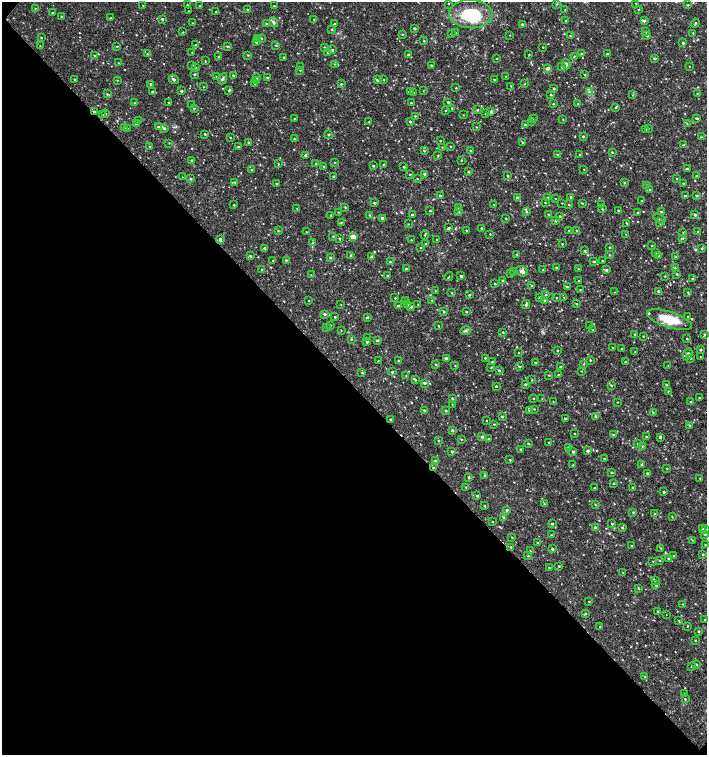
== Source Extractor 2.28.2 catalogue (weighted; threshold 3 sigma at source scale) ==
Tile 9 of 4 x 4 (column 1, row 3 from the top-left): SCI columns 226-1634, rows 1507-3012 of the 6023 x 6029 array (HDU 1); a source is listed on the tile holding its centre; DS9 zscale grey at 2 x 2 block average (1 PNG px = mean of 2 x 2 image px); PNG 709 x 757 px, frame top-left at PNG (2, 2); each listed source drawn as its Kron ellipse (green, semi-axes under 4 px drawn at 4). Shown black and unused: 49% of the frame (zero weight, under 2 of 3 exposures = <1% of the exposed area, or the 3 px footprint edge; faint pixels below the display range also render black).
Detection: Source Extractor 2.28.2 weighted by HDU 2 'WHT'; one run over the whole footprint, this tile lists its part. Background 0.0335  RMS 0.0037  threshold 0.0167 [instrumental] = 3 sigma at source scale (4.5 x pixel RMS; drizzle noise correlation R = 1.50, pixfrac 1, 0.0396/0.0396 arcsec/px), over >= 5 px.
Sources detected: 581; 1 inside a brighter object's white glare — neither listed nor drawn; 1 coinciding with a brighter row at this scale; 7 inside a brighter listed object's ellipse — not listed separately; of the other 572, all 500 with FLUX_AUTO >= 0.399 (the completeness limit of this list) listed and drawn (72 fainter detections not listed), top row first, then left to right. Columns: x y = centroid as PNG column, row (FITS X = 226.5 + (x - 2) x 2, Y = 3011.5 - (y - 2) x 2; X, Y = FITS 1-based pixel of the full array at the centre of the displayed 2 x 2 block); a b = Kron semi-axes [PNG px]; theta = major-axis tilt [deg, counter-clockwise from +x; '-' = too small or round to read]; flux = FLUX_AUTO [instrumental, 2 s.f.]
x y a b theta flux
448 3 2 2 - 0.49
636 3 2 2 - 0.46
557 4 3 3 - 0.63
143 5 2 2 - 0.45
187 5 2 2 - 0.75
688 5 2 2 - 0.59
199 6 2 2 - 0.61
274 6 2 2 - 0.73
35 8 3 2 - 0.43
638 9 3 2 - 0.44
247 10 2 2 - 0.72
565 10 2 2 - 0.6
188 11 2 2 - 0.44
216 12 2 2 - 0.58
52 13 2 2 - 0.81
471 14 22 14 -2 40
61 16 2 2 - 0.51
111 18 2 2 - 1.2
162 19 2 2 - 1.5
314 19 2 2 - 0.5
566 21 3 2 - 0.43
644 21 4 3 - 1.4
273 22 5 4 - 2
192 23 2 2 - 0.51
335 23 3 2 - 0.52
695 23 5 2 - 0.84
266 24 3 2 - 0.89
522 24 3 2 - 0.96
415 28 3 2 - 1.4
332 29 3 2 - 0.6
183 32 2 2 - 0.46
645 32 3 2 - 0.77
455 33 2 2 - 0.55
693 33 2 2 - 0.86
402 34 3 2 - 0.69
451 34 2 2 - 0.6
509 35 2 2 - 0.45
570 36 3 2 - 0.56
647 36 2 2 - 0.86
41 38 2 2 - 0.65
258 38 3 2 - 0.71
261 38 3 2 - 0.61
424 41 2 2 - 0.72
256 42 3 3 - 1.9
683 43 3 2 - 0.96
195 45 3 2 - 0.55
276 45 3 2 - 0.54
40 46 2 2 - 0.48
117 46 3 2 - 0.67
227 46 3 3 - 1
325 47 2 2 - 0.72
543 47 2 2 - 0.52
332 50 2 2 - 1.2
192 52 2 2 - 0.47
328 52 2 2 - 0.88
147 54 2 2 - 0.92
529 54 2 2 - 0.51
581 54 3 3 - 0.9
607 54 2 2 - 1.3
95 55 2 2 - 0.53
248 55 3 2 - 0.68
409 55 3 3 - 2.4
574 56 3 3 - 0.65
219 57 3 3 - 1.3
284 57 2 2 - 0.67
497 58 2 2 - 0.49
655 58 4 2 - 0.9
205 61 3 2 - 0.62
118 63 2 2 - 0.44
334 64 3 2 - 0.6
566 64 5 4 - 1.9
192 65 2 2 - 0.56
431 65 2 2 - 0.83
689 66 2 2 - 0.46
196 67 2 2 - 0.66
300 67 2 2 - 0.45
562 67 3 3 - 1
548 68 3 2 - 3.6
300 70 2 2 - 0.64
195 74 2 2 - 1.1
233 75 2 2 - 1.7
585 75 2 2 - 0.75
216 76 3 2 - 0.46
506 76 2 2 - 0.4
257 78 3 2 - 0.66
268 78 3 2 - 1.5
74 79 2 2 - 0.59
174 79 5 3 - 2.2
222 79 6 4 63 1.6
494 79 3 2 - 0.56
117 80 2 2 - 0.44
378 80 3 3 - 1.5
384 80 2 2 - 0.49
256 81 3 3 - 0.85
151 84 2 2 - 1.9
254 84 3 2 - 0.48
341 84 3 2 - 0.85
525 84 3 2 - 0.49
511 86 2 2 - 0.49
204 87 2 2 - 0.45
456 88 2 2 - 0.52
554 89 2 2 - 1
229 90 3 2 - 1.3
152 91 2 2 - 0.68
181 91 2 2 - 1.4
410 91 3 2 - 0.49
423 91 3 2 - 0.41
589 92 4 2 - 1.2
413 93 2 2 - 0.72
697 93 3 2 - 0.67
107 94 3 3 - 0.72
551 95 3 2 - 0.62
633 95 3 2 - 0.41
168 102 2 2 - 0.47
448 102 2 2 - 1.2
135 103 2 2 - 0.42
411 103 2 2 - 0.73
553 104 3 2 - 0.62
578 104 3 3 - 0.81
192 105 2 2 - 0.63
194 108 2 2 - 0.76
452 108 3 2 - 0.67
615 108 4 2 - 0.8
445 110 2 2 - 0.6
477 110 3 2 - 1
94 111 3 2 - 1.1
491 112 3 2 - 2.3
106 114 2 2 - 0.66
485 114 3 2 - 0.4
103 115 2 2 - 0.52
463 115 2 2 - 0.42
415 116 2 2 - 0.82
697 118 2 2 - 1.3
295 119 2 2 - 1
533 119 3 2 - 0.64
563 119 2 2 - 0.42
138 121 2 2 - 0.5
410 121 3 2 - 1.6
531 121 3 2 - 0.75
369 122 2 2 - 0.68
136 124 3 3 - 2.3
687 124 3 2 - 0.42
525 125 3 3 - 1.1
158 127 3 2 - 0.8
477 127 2 2 - 0.43
124 128 3 2 - 0.57
127 128 2 2 - 0.45
164 128 3 3 - 1
648 128 3 2 - 0.52
645 130 3 2 - 0.62
205 134 2 2 - 1
329 134 3 2 - 0.79
583 136 3 2 - 0.99
230 137 2 2 - 0.51
701 137 3 2 - 0.65
294 139 2 2 - 0.86
440 141 2 2 - 0.72
248 142 3 2 - 0.75
169 143 2 2 - 0.4
522 143 3 3 - 0.6
683 145 3 2 - 0.46
450 146 2 2 - 0.57
150 147 2 2 - 0.65
238 147 2 2 - 0.78
442 147 2 2 - 0.46
424 151 3 2 - 0.75
471 151 3 3 - 1.2
612 152 3 2 - 0.72
306 155 2 2 - 3.4
558 155 3 3 - 1.8
580 155 2 2 - 0.9
438 156 3 2 - 0.56
192 160 3 2 - 1.3
461 160 2 2 - 0.53
335 162 2 2 - 0.5
278 164 3 2 - 0.49
316 164 2 2 - 0.43
383 165 3 2 - 0.5
324 166 2 2 - 0.97
373 166 2 2 - 1
403 167 3 2 - 0.6
584 169 2 2 - 0.47
687 169 3 2 - 0.89
251 170 3 2 - 0.6
468 172 2 2 - 1.1
410 174 2 2 - 0.69
424 174 3 3 - 1.4
333 176 2 2 - 0.67
508 176 2 2 - 1.1
697 176 2 2 - 1.3
183 177 2 2 - 0.44
677 178 3 2 - 0.4
191 179 2 2 - 0.96
417 179 2 2 - 0.59
234 182 3 2 - 0.63
624 183 3 2 - 0.72
683 183 2 2 - 0.54
276 184 2 2 - 0.6
647 185 3 2 - 0.89
650 190 2 2 - 1.2
440 196 2 2 - 1.6
685 196 2 2 - 1.3
697 196 2 2 - 1.3
571 197 2 2 - 1.6
517 198 2 2 - 2.3
548 198 2 2 - 1.7
555 199 2 2 - 0.4
642 201 2 2 - 0.97
374 203 2 2 - 1.3
545 203 2 2 - 0.5
562 203 2 2 - 0.43
582 203 4 2 - 0.74
234 205 2 2 - 0.72
494 205 2 2 - 0.89
569 205 3 2 - 0.63
601 205 3 2 - 0.44
345 207 3 2 - 0.64
458 207 3 3 - 0.69
297 209 3 2 - 0.58
602 209 3 3 - 0.68
618 210 2 2 - 0.84
430 211 2 2 - 0.55
526 211 4 3 - 1
338 212 2 2 - 0.41
459 212 3 2 - 0.58
661 212 2 2 - 0.71
638 213 3 2 - 1.1
331 215 2 2 - 0.53
370 215 3 2 - 0.64
412 215 2 2 - 1.6
549 215 2 2 - 1.5
695 215 3 2 - 1.3
560 216 2 2 - 0.73
382 218 2 2 - 1.7
506 218 2 2 - 0.57
659 219 6 2 -28 1.1
556 221 3 2 - 0.85
341 222 4 2 - 0.52
626 223 3 2 - 0.7
660 223 3 2 - 0.74
408 224 2 2 - 0.41
449 228 4 3 - 1.5
482 228 2 2 - 1.5
466 230 2 2 - 0.65
569 230 2 2 - 0.75
577 230 3 2 - 0.71
278 231 3 2 - 0.67
307 232 2 2 - 0.53
698 232 3 3 - 1.3
683 233 2 2 - 0.45
490 234 2 2 - 0.46
626 234 2 2 - 0.44
425 235 4 2 - 0.77
333 236 3 3 - 0.71
353 237 3 3 - 13
340 238 3 2 - 0.93
683 238 3 3 - 0.73
436 239 2 2 - 0.46
220 240 4 2 - 2.8
411 240 2 2 - 0.55
312 243 3 2 - 0.51
426 244 2 2 - 1.2
562 244 2 2 - 0.66
652 245 2 2 - 0.55
609 247 2 2 - 0.58
265 248 3 2 - 1.8
420 248 3 2 - 0.58
702 248 3 3 - 0.82
585 251 3 3 - 0.95
655 253 3 2 - 0.48
517 254 2 2 - 1
609 255 2 2 - 0.67
250 256 4 2 - 0.62
351 256 3 3 - 1.5
659 256 3 3 - 1.1
371 257 2 2 - 1.2
676 257 3 3 - 0.8
330 258 4 3 - 1
273 260 2 2 - 0.73
286 260 3 2 - 1.1
594 261 3 2 - 1.1
602 261 2 2 - 0.65
390 262 2 2 - 0.76
556 268 2 2 - 1.4
675 268 3 2 - 0.59
262 269 2 2 - 0.55
406 269 2 2 - 1.2
578 269 2 2 - 0.64
543 270 2 2 - 0.53
606 270 3 3 - 1.2
514 271 2 2 - 0.58
522 271 6 5 - 3.3
511 274 2 2 - 0.47
677 274 2 2 - 0.82
311 275 2 2 - 0.4
388 276 2 2 - 1.2
461 276 2 2 - 1.5
665 276 3 2 - 0.52
449 277 5 2 - 0.53
692 279 2 2 - 0.98
578 280 3 2 - 0.42
502 281 3 3 - 0.97
495 284 2 2 - 0.63
532 286 3 2 - 1
567 287 3 2 - 1.1
580 290 3 2 - 0.52
435 291 2 2 - 0.45
658 291 3 2 - 1.3
615 292 2 2 - 0.4
688 292 3 3 - 0.84
452 293 3 2 - 0.54
469 295 3 3 - 0.59
546 295 3 2 - 0.81
540 297 3 3 - 1.5
564 297 2 2 - 0.67
395 298 2 2 - 0.63
556 298 2 2 - 0.49
405 300 2 2 - 0.64
432 300 3 2 - 0.54
545 300 3 2 - 0.85
309 301 2 2 - 0.42
407 304 3 3 - 1.5
418 304 3 2 - 0.49
526 304 5 2 - 1.5
576 304 2 2 - 0.79
341 305 2 2 - 0.43
398 306 3 2 - 0.9
411 307 4 3 - 1.5
444 312 3 3 - 0.74
466 312 2 2 - 0.73
325 314 2 2 - 1.7
335 317 2 2 - 0.84
367 317 3 2 - 1.2
688 317 2 2 - 0.44
670 320 23 8 -18 25
331 325 2 2 - 0.57
438 326 2 2 - 0.61
590 326 2 2 - 0.44
326 328 3 2 - 0.59
341 330 2 2 - 0.42
466 330 5 4 - 1.6
593 330 2 2 - 0.69
503 332 2 2 - 0.66
635 334 3 2 - 1.2
704 334 3 3 - 0.96
643 336 2 2 - 0.57
368 338 3 2 - 1.1
351 339 3 3 - 0.76
687 339 2 2 - 0.6
377 340 4 3 - 1.1
367 342 3 3 - 1.4
612 347 2 2 - 0.47
622 349 2 2 - 1.2
557 350 2 2 - 0.8
701 350 2 2 - 0.74
635 352 2 2 - 0.52
519 353 2 2 - 0.47
688 354 6 3 63 1.8
700 357 2 2 - 0.45
446 358 2 2 - 1.7
485 358 2 2 - 5.3
691 358 3 2 - 0.47
590 360 2 2 - 0.77
378 361 3 2 - 0.52
398 361 2 2 - 0.71
492 361 2 2 - 0.61
535 362 2 2 - 0.6
625 362 2 2 - 0.85
436 364 3 2 - 0.82
583 364 3 2 - 0.49
455 366 2 2 - 0.47
519 366 3 2 - 0.73
668 366 3 2 - 0.43
491 367 3 2 - 0.64
561 367 3 2 - 0.86
499 370 2 2 - 1.3
581 371 2 2 - 0.46
392 372 2 2 - 1.1
362 373 3 3 - 0.74
549 375 2 2 - 0.45
558 375 2 2 - 1
406 376 2 2 - 0.45
415 380 4 3 - 0.91
532 380 2 2 - 0.65
425 383 4 3 - 1.2
525 384 3 2 - 1.1
666 384 2 2 - 0.7
611 385 3 2 - 0.87
496 386 2 2 - 1.2
668 391 2 2 - 0.62
452 398 3 2 - 0.95
533 398 2 2 - 0.5
699 398 2 2 - 0.69
542 399 2 2 - 0.63
553 402 2 2 - 0.45
618 402 2 2 - 0.41
691 402 2 2 - 1.1
452 404 3 2 - 0.52
534 409 3 2 - 0.49
424 410 2 2 - 0.83
446 410 2 2 - 1.2
529 410 3 2 - 1.4
653 413 3 3 - 0.73
502 416 3 2 - 1.1
595 416 3 2 - 1.3
390 419 2 2 - 1.3
565 419 2 2 - 1.1
487 420 2 2 - 0.41
494 424 3 2 - 0.56
690 425 3 3 - 0.79
452 430 3 3 - 1.7
575 434 2 2 - 0.43
613 435 4 2 - 1.5
646 436 2 2 - 0.65
482 437 3 3 - 1.5
660 437 2 2 - 1.8
462 439 3 2 - 0.54
488 439 2 2 - 0.7
438 440 2 2 - 0.74
549 442 2 2 - 0.75
528 443 2 2 - 0.96
638 444 2 2 - 0.64
642 446 3 3 - 0.69
569 448 3 2 - 0.73
520 449 2 2 - 0.7
452 451 2 2 - 1.2
573 451 3 2 - 1.3
588 451 3 2 - 1.7
604 458 2 2 - 0.75
435 460 4 3 - 1
510 460 2 2 - 0.91
573 465 2 2 - 0.58
641 465 3 2 - 0.78
433 468 3 2 - 1.2
667 468 2 2 - 0.61
612 472 3 2 - 0.98
647 473 2 2 - 1.1
485 475 3 3 - 1.1
469 477 3 2 - 0.92
700 478 2 2 - 0.58
613 483 2 2 - 0.78
466 487 2 2 - 0.56
633 487 2 2 - 1.2
594 488 2 2 - 0.43
664 492 2 2 - 1.4
477 496 3 3 - 0.91
544 504 3 2 - 0.73
595 504 3 2 - 0.59
485 506 3 2 - 0.72
507 510 3 2 - 1.2
633 512 3 3 - 0.77
655 514 3 2 - 1
672 517 3 2 - 0.49
504 518 3 2 - 0.79
492 521 2 2 - 0.43
552 524 2 2 - 1.3
612 524 2 2 - 1
622 527 3 3 - 1.1
595 528 3 2 - 1.1
703 529 3 2 - 1.1
706 530 3 2 - 0.67
705 534 3 2 - 1.1
551 535 3 2 - 0.64
512 537 2 2 - 0.58
692 540 3 2 - 0.43
538 543 3 2 - 0.83
705 545 3 2 - 0.57
632 546 2 2 - 0.85
511 547 2 2 - 0.91
661 548 3 2 - 0.57
552 549 3 2 - 1.3
530 551 3 3 - 0.91
703 554 2 2 - 1.2
528 556 3 2 - 0.54
674 556 2 2 - 0.46
668 559 2 2 - 1.6
660 560 3 2 - 0.51
653 561 3 2 - 0.44
559 566 2 2 - 0.7
549 567 2 2 - 0.71
623 573 2 2 - 0.42
655 580 3 2 - 0.63
656 585 4 3 - 1.1
638 588 3 2 - 0.79
589 601 2 2 - 0.43
683 604 3 2 - 0.51
658 611 2 2 - 1.2
586 614 3 2 - 0.54
666 615 2 2 - 0.5
705 620 2 2 - 0.52
679 621 3 2 - 0.6
687 626 3 2 - 0.51
600 627 2 2 - 0.71
699 631 2 2 - 1
695 640 3 2 - 0.6
696 664 2 2 - 0.8
692 667 3 2 - 0.73
645 677 3 3 - 0.84
684 694 3 2 - 0.54
685 699 2 2 - 0.71
Overlapping masked pixels (flux is a lower limit): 2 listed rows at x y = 94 111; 433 468
Isophote crosses this tile's border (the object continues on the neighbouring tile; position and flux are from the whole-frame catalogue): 4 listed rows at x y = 471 14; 670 320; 706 530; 705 545
Diffuse or blended objects may show on this block-average render without a row.